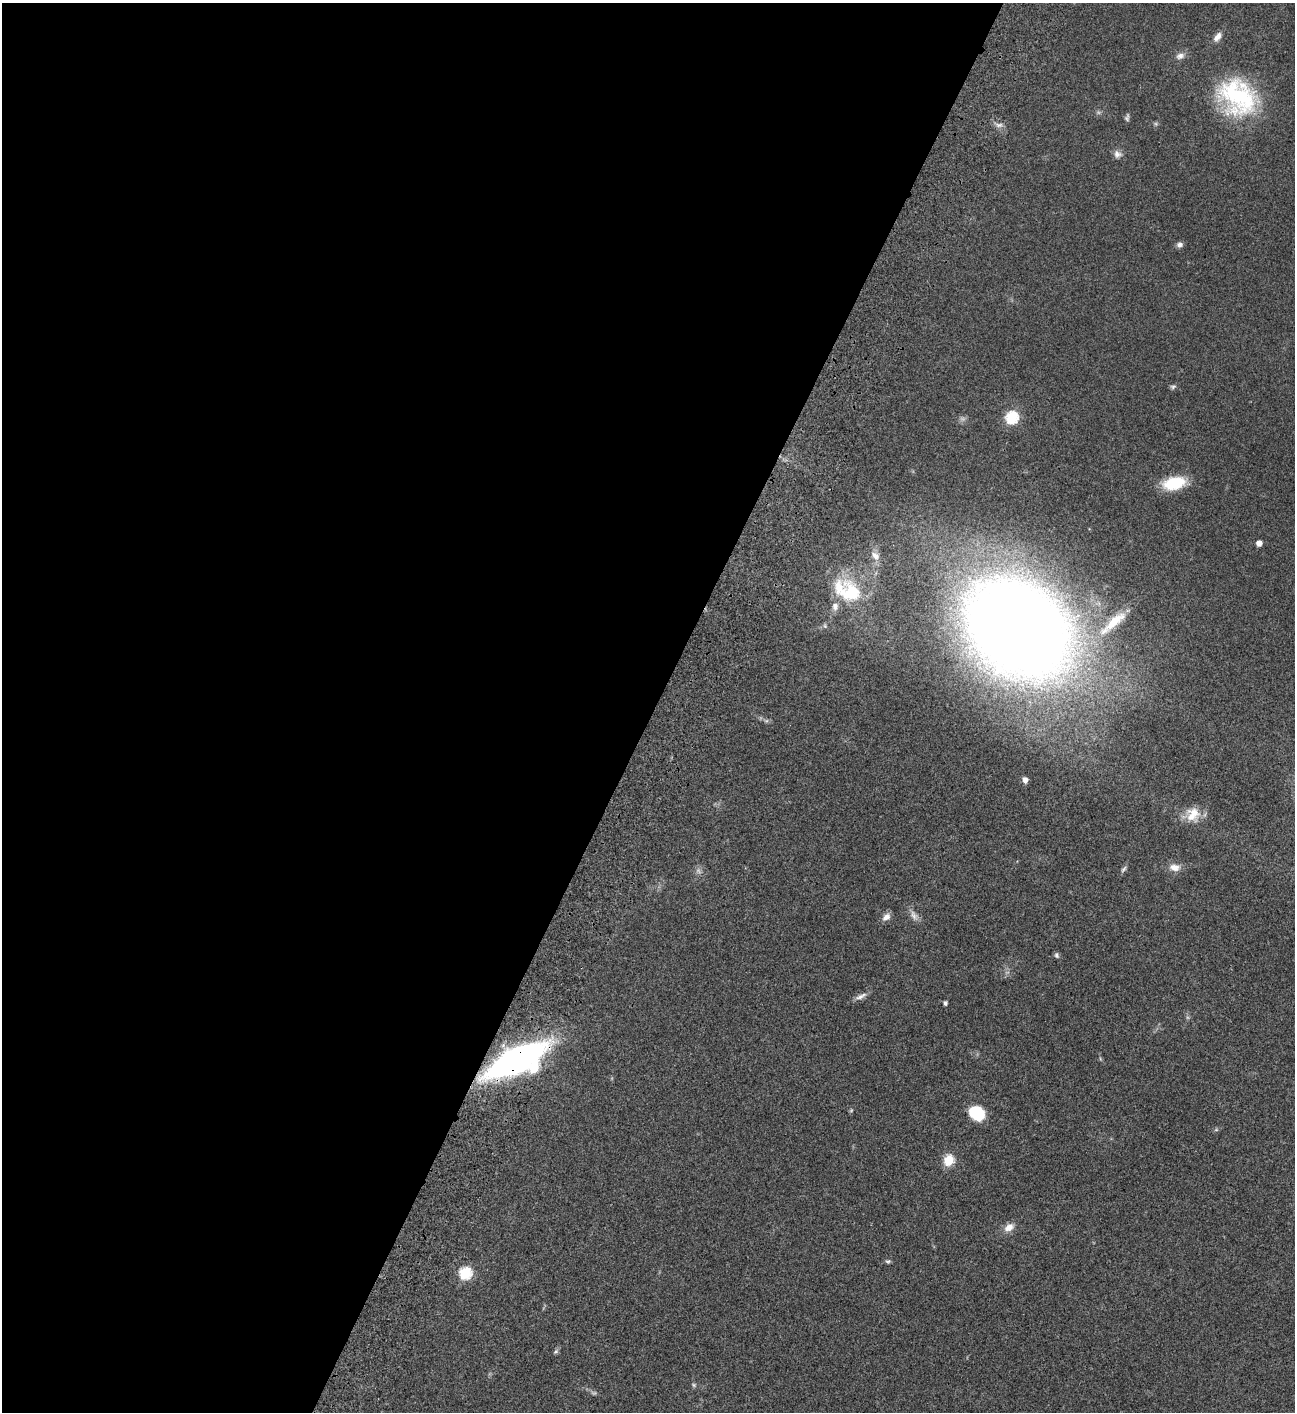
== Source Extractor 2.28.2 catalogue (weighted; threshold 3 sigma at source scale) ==
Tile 5 of 4 x 4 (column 1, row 2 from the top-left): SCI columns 505-1797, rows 3025-4434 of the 6053 x 6052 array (HDU 1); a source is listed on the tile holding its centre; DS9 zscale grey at full resolution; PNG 1297 x 1414 px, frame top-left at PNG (2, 3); no overlay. Shown black and unused: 51% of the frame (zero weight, under 3 of 4 exposures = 13% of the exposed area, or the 3 px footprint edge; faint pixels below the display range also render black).
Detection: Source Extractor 2.28.2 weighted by HDU 2 'WHT'; one run over the whole footprint, this tile lists its part. Background 0.0647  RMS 0.0059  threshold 0.0264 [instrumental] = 3 sigma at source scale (4.5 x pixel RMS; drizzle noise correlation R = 1.50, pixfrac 1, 0.05/0.05 arcsec/px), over >= 5 px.
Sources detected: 42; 4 too faint to see at this stretch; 1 inside a brighter object's white glare — not listed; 3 inside a brighter listed object's ellipse — not listed separately; the other 34 listed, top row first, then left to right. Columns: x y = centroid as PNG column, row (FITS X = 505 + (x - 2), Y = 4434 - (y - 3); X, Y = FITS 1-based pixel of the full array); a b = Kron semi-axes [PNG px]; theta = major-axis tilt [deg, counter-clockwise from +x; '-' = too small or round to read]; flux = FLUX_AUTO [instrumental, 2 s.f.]
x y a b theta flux
1217 37 13 7 53 3.6
1180 56 12 8 19 2.9
1238 97 48 38 -40 66
1127 117 9 5 83 1.3
999 125 11 6 0 2.3
1117 154 10 9 - 2.8
1179 245 7 6 - 2
1173 387 8 5 25 1.2
1012 417 6 6 - 70
1174 483 23 13 12 22
1259 543 5 4 - 5.1
875 556 16 11 -48 5
852 593 29 22 -57 34
1115 621 39 12 40 15
825 626 7 5 -77 1.1
1017 628 93 74 -40 1000
1025 780 6 5 - 2.6
1194 813 24 14 -33 9.2
1174 867 16 10 -5 4.8
1124 869 10 5 53 1.4
914 915 16 9 -54 3.4
886 917 11 8 40 3.3
1057 955 7 6 - 1.3
861 996 17 6 24 2.9
945 1003 4 4 - 1.5
516 1060 42 15 27 270
977 1113 15 13 -37 21
1216 1130 6 4 19 0.79
948 1160 6 5 - 39
1009 1227 13 9 34 5.1
888 1261 7 5 10 0.96
465 1273 6 6 - 59
556 1352 8 5 47 1.1
694 1385 7 5 -28 1
Overlapping masked pixels (flux is a lower limit): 2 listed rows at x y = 1017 628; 516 1060